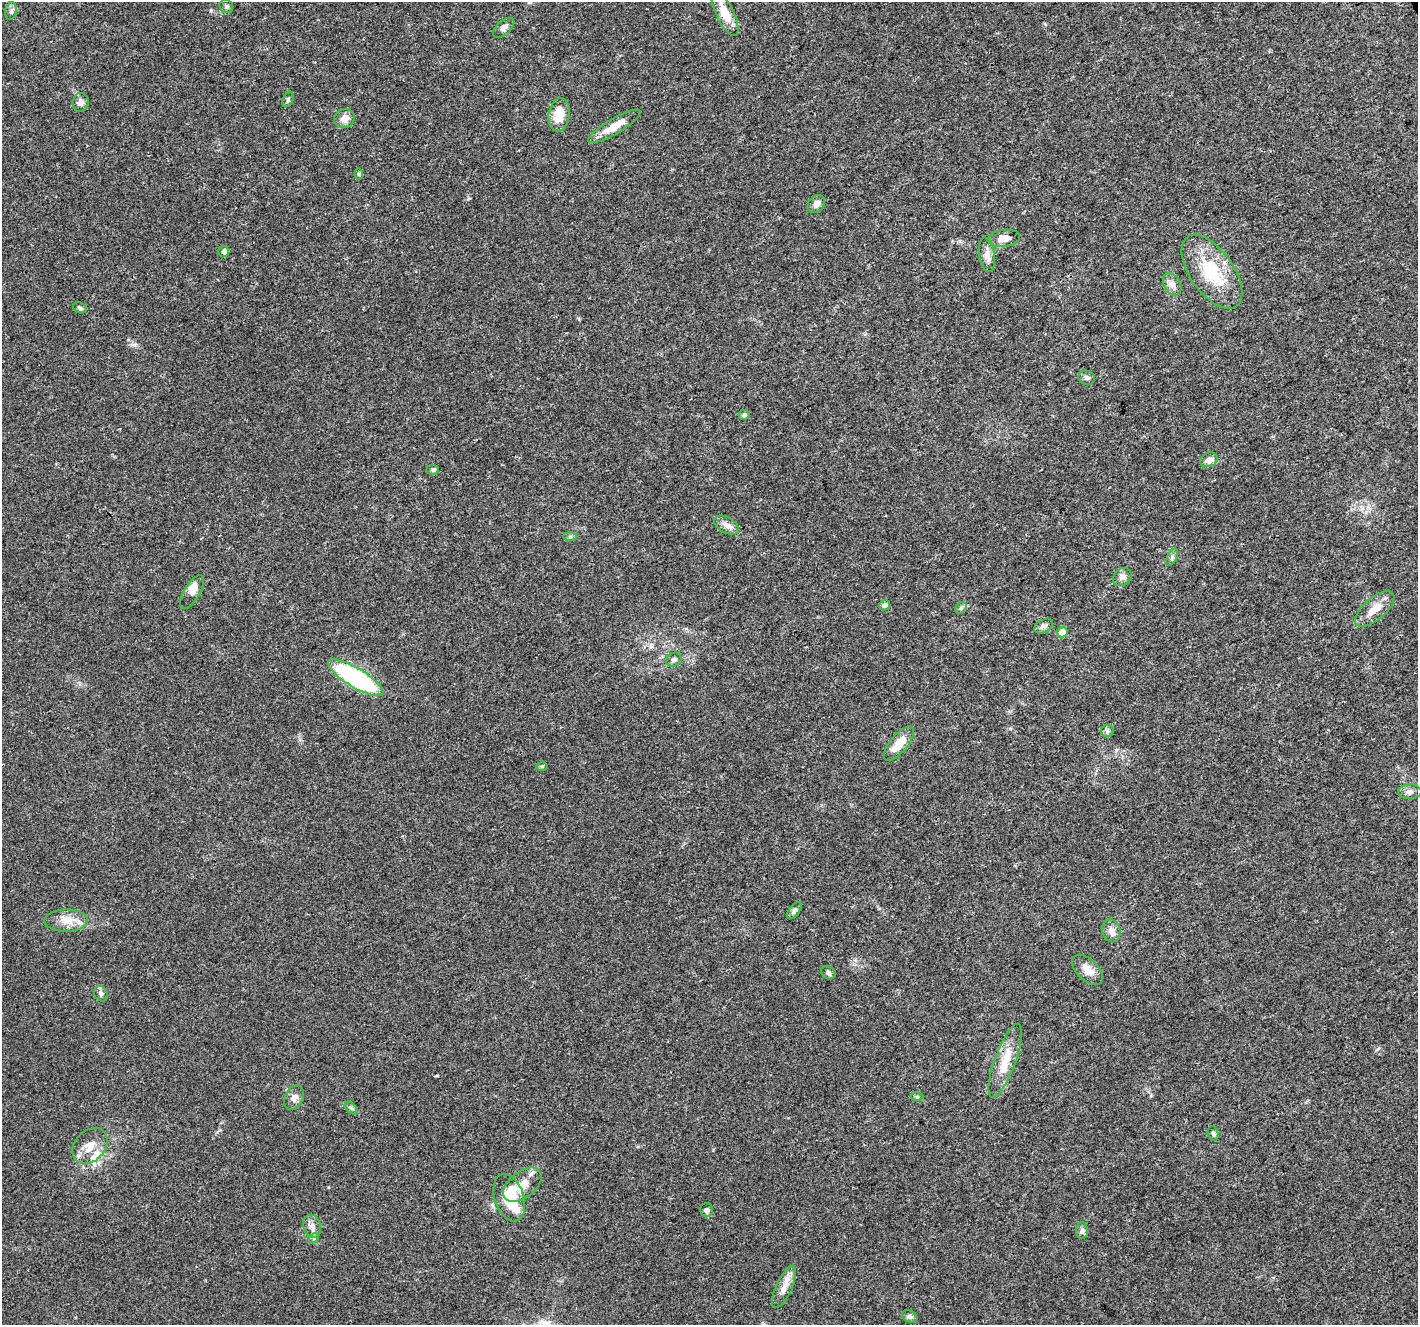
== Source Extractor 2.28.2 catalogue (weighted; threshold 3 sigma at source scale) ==
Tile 10 of 4 x 4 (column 2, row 3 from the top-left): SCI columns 1417-2832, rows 1414-2736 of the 5668 x 5532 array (HDU 1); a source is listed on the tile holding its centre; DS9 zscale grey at full resolution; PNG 1420 x 1327 px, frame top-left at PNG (2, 2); each listed source drawn as its Kron ellipse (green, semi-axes under 4 px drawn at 4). Shown black and unused: <1% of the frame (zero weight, under 3 of 4 exposures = <1% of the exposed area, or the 3 px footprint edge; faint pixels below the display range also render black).
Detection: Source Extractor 2.28.2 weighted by HDU 2 'WHT'; one run over the whole footprint, this tile lists its part. Background 0.0175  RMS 0.003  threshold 0.0133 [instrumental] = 3 sigma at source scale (4.5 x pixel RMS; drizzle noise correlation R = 1.50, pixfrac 1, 0.0396/0.0396 arcsec/px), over >= 5 px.
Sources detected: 61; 1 inside a brighter object's white glare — neither listed nor drawn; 3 inside a brighter listed object's ellipse — not listed separately; the other 57 listed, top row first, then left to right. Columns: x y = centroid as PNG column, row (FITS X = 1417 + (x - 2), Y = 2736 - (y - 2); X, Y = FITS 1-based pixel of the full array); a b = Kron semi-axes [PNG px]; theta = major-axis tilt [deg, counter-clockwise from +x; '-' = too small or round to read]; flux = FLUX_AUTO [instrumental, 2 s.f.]
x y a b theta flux
226 6 7 6 - 0.73
11 11 9 6 80 0.9
725 13 25 9 -64 5.4
504 28 13 7 42 1.3
288 100 8 5 64 0.58
80 102 9 8 - 1.6
559 115 17 10 83 5.3
344 119 10 9 - 2.2
614 126 30 7 31 4.9
358 174 6 4 -89 0.36
816 204 10 8 50 1.7
1004 238 16 8 8 2.7
224 251 5 5 - 1.5
987 255 17 7 -82 2.3
1212 272 43 21 -55 16
1172 284 12 8 -62 1.7
80 308 7 5 -21 0.63
1087 378 8 7 - 0.85
744 415 5 5 - 0.7
1209 460 9 7 25 1.8
433 470 6 5 - 0.66
726 525 14 7 -30 1.7
570 537 7 4 0 0.52
1172 557 9 5 64 0.77
1122 577 10 8 42 1.3
192 592 19 8 59 2.6
884 605 6 5 - 1.1
961 608 6 5 - 0.6
1375 609 24 11 41 4.6
1044 626 10 6 31 1.2
1062 632 5 5 - 3.8
674 660 8 6 29 0.89
356 678 32 9 -31 47
1107 731 6 6 - 0.66
899 744 21 8 51 5.2
542 766 6 4 1 0.37
1410 792 12 7 2 1.2
794 911 9 5 53 0.84
66 920 22 11 0 4.1
1111 931 11 9 -76 2
1088 970 19 10 -45 3.2
828 973 7 6 - 0.68
101 994 8 6 -58 0.87
1005 1061 39 10 70 6.9
917 1097 6 4 0 0.4
294 1098 13 9 65 1.7
351 1108 7 4 -45 0.59
1213 1133 7 5 -74 0.61
90 1146 20 15 47 4.4
522 1185 22 13 38 5
509 1198 24 14 -72 13
706 1210 6 6 - 0.73
312 1226 12 8 -73 1.8
1082 1231 8 6 87 0.87
314 1238 5 4 - 0.45
784 1287 23 8 65 3
910 1316 8 6 -29 0.76